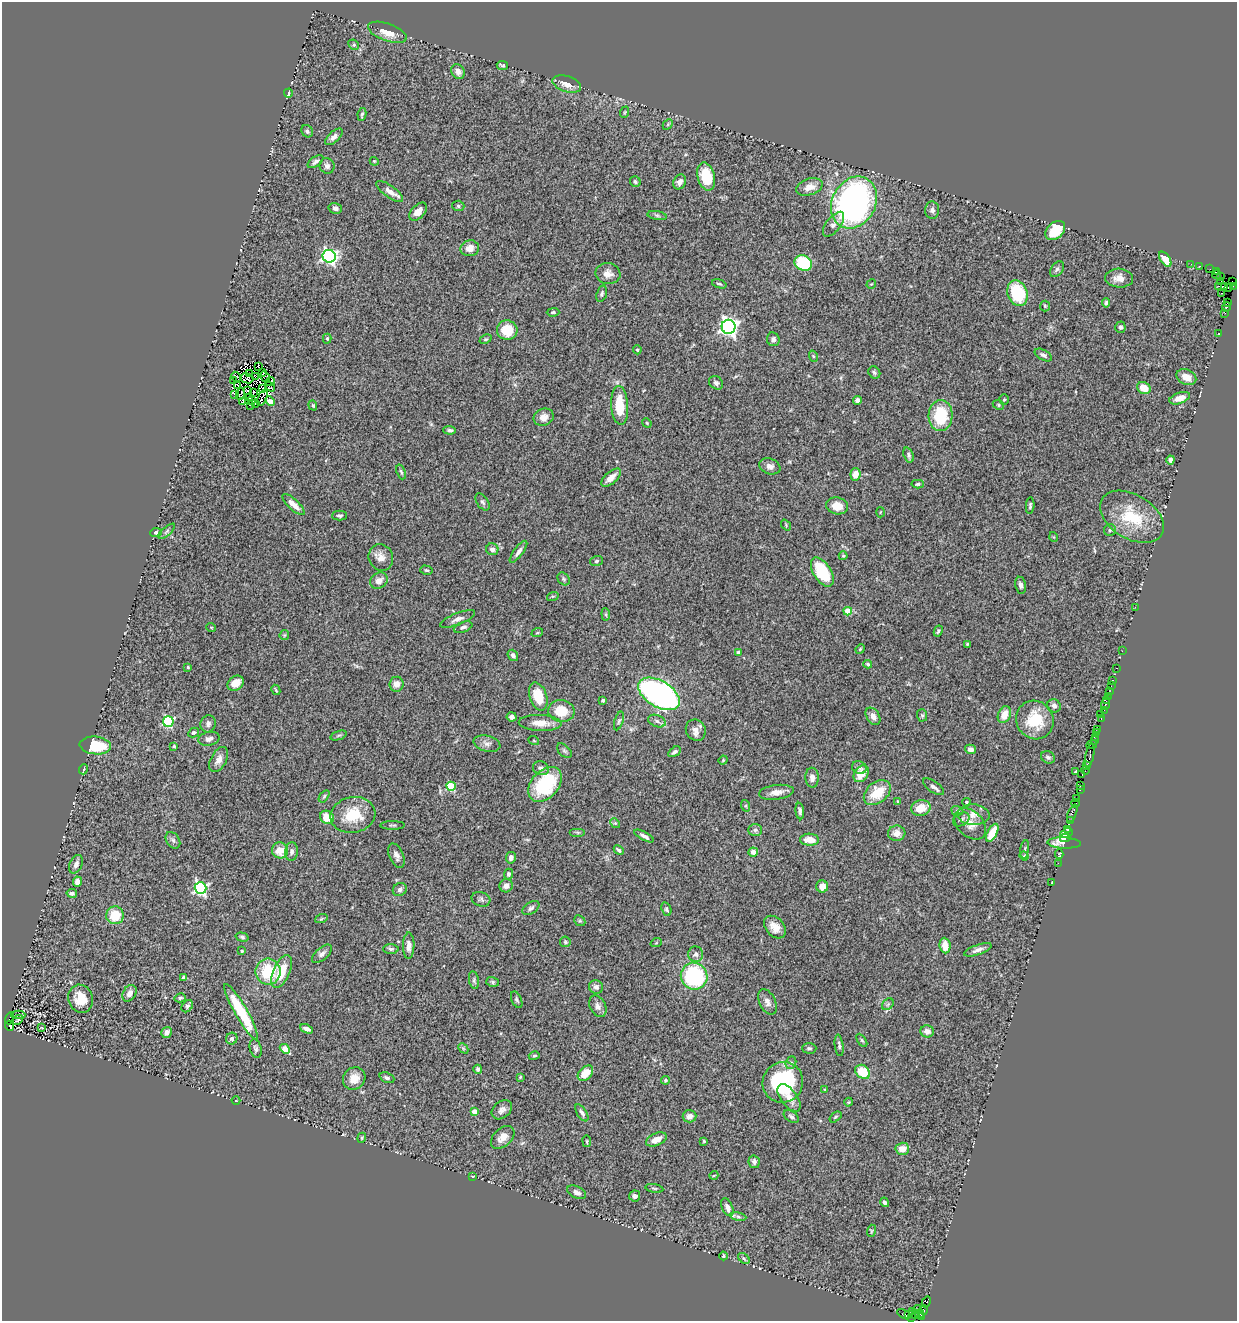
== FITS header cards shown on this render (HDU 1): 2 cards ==
NAXIS1  =                 1235
NAXIS2  =                 1319

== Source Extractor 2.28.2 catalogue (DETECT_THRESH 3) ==
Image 1235 x 1319 px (HDU 1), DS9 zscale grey, 1 PNG px = 1 image px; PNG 1239 x 1323 px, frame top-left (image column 1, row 1319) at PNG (2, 2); each listed source drawn as its Kron ellipse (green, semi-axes under 4 px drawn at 4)
Background 0.879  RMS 0.11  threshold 0.318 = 3 sigma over >= 5 px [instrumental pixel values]
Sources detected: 371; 13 with non-positive FLUX_AUTO (blend fragments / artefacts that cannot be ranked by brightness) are neither listed nor drawn; the other 358 listed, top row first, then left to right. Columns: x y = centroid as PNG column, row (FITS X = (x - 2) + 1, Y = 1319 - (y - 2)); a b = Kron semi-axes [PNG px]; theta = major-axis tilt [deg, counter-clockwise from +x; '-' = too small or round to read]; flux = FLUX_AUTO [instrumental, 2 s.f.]
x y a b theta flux
387 32 20 8 -20 98
354 45 6 4 -44 11
502 65 6 4 -7 14
458 72 8 6 -58 38
567 84 14 7 -17 66
288 93 4 3 - 28
625 112 6 3 71 8
362 114 6 4 81 13
668 124 6 4 47 9.8
307 131 6 5 - 15
334 137 11 5 42 30
374 161 4 3 - 6.3
315 162 9 4 34 20
327 166 8 7 - 26
706 177 14 8 -75 230
635 182 6 5 - 14
680 182 8 6 63 33
809 187 14 8 19 64
389 191 16 6 -35 52
854 202 27 21 61 2600
458 206 6 5 - 13
335 208 7 5 -14 20
932 210 9 7 -88 23
418 212 11 6 46 62
657 215 10 4 -11 16
834 224 15 7 52 36
1055 231 11 8 43 200
470 248 9 8 - 60
329 256 6 6 - 1900
1165 259 8 4 -55 120
803 263 9 7 -29 440
1191 264 2 2 - 12
1200 266 2 2 - 33
1057 269 9 6 54 20
1210 269 3 2 - 15
1217 271 4 2 - 87
608 274 12 10 -9 55
1216 275 4 2 - 96
1220 277 3 2 - 45
1119 278 14 9 -3 61
1221 281 3 2 - 56
1233 282 3 2 - 67
719 284 7 4 -17 11
871 284 5 3 - 5.5
1219 286 3 2 - 42
1224 286 4 4 - 84
1233 286 3 2 - 21
1229 287 4 3 - 96
1017 293 13 10 -72 370
1222 293 3 2 - 57
602 294 8 5 73 14
1106 303 5 3 - 11
1227 303 3 2 - 12
1045 306 5 5 - 9.8
1227 307 5 3 - 150
553 312 6 4 1 11
1225 313 2 2 - 27
729 327 7 7 - 3200
1120 327 5 5 - 14
507 330 10 10 - 180
1219 334 2 2 - 5.8
327 339 5 4 - 9.4
486 339 6 4 26 9.9
773 339 7 6 - 23
637 350 4 4 - 8.2
1043 355 9 5 -28 23
813 356 6 3 -71 7
259 367 4 2 - 6.8
874 372 6 5 - 15
262 373 4 2 - 12
250 374 3 2 - 1.7
255 376 4 2 - 2.9
236 377 5 2 - 1.1
265 377 6 2 -59 9.8
1186 377 10 7 -25 74
247 378 6 5 - 0.068
233 380 2 2 - 410
270 381 5 3 - 7.9
716 383 8 6 -43 19
238 385 2 2 - 5
270 386 6 3 -35 18
262 388 3 2 - 3.4
1144 388 7 5 -31 92
248 390 4 2 - 13
253 392 3 2 - 9.8
234 394 4 2 - 12
241 394 6 3 73 16
249 397 3 2 - 6.1
262 397 9 3 69 8.4
1180 398 11 5 19 61
857 400 4 4 - 22
1004 400 5 5 - 9.2
252 401 3 2 - 2.7
270 401 5 4 - 110
242 402 4 3 - 15
256 404 4 2 - 16
250 405 3 2 - 8.2
313 405 5 4 - 7.3
620 405 19 8 -86 210
998 405 6 4 -24 11
941 415 15 12 86 330
544 417 10 8 23 55
647 423 5 4 - 7.7
449 430 6 4 -2 19
908 455 8 5 -71 17
1170 460 4 4 - 26
770 466 11 7 -21 38
401 472 8 4 -70 12
855 474 6 5 - 61
611 478 12 6 41 57
918 484 6 4 3 13
482 502 10 5 -57 18
293 505 14 5 -43 53
837 506 11 8 -11 84
1030 506 8 4 86 12
880 512 5 3 - 6.3
339 516 7 5 0 16
1132 517 35 22 -31 320
786 525 6 4 -49 8.2
1110 530 6 6 - 13
167 531 10 4 41 15
156 532 6 4 2 16
1054 537 5 3 - 6
492 549 6 6 - 32
518 552 13 4 53 29
843 556 4 4 - 7.5
381 557 13 12 - 58
596 561 6 5 - 13
426 570 6 4 -15 9.7
822 572 16 8 -58 320
564 579 7 5 -49 13
379 580 9 7 34 51
1020 585 8 5 -79 23
553 596 6 4 17 10
1135 607 2 2 - 53
848 611 4 4 - 140
606 614 6 4 -84 9.6
457 619 18 6 21 37
211 627 5 3 - 5.7
463 627 10 5 21 19
938 631 6 4 63 13
537 633 6 3 18 7.4
284 635 5 4 - 7.4
967 644 3 3 - 7.7
860 649 5 4 - 8.1
1122 651 2 2 - 29
738 653 4 3 - 26
513 655 6 4 -53 20
868 664 4 3 - 12
188 667 4 3 - 7.3
1117 668 3 2 - 61
1113 680 3 3 - 42
236 683 9 6 38 68
396 684 7 7 - 47
1111 686 2 2 - 39
276 690 5 3 - 8.2
1109 692 3 2 - 23
659 694 23 13 -31 2400
1108 696 2 2 - 32
538 697 14 8 -71 190
603 700 3 3 - 13
1106 701 3 2 - 20
1105 704 6 3 68 140
1054 706 7 6 - 22
1104 710 4 3 - 64
561 711 13 11 -6 160
1101 714 2 2 - 7.5
922 715 6 5 - 12
1004 715 9 6 66 92
873 716 9 6 -57 44
512 717 5 4 - 24
1101 718 3 2 - 20
1035 720 20 18 -55 240
619 721 9 4 73 14
657 721 9 6 -21 26
168 722 5 5 - 810
540 723 21 8 -2 93
208 724 9 7 71 24
1097 729 2 2 - 38
696 730 11 9 -60 49
194 732 6 4 30 15
1097 733 3 2 - 54
339 735 8 3 19 11
1096 737 4 3 - 79
209 739 11 6 12 33
1095 740 3 3 - 45
534 741 5 3 - 6.5
487 744 14 7 -14 36
1092 744 5 3 - 180
95 745 15 9 -6 300
174 746 3 3 - 8.2
971 749 6 4 -13 26
564 751 9 5 -45 17
674 752 7 4 33 21
1090 756 12 3 78 670
1048 757 7 6 - 17
219 760 13 7 62 48
723 760 5 4 - 7.4
1086 765 4 3 - 110
541 768 8 6 -22 28
859 768 7 6 - 26
84 769 5 3 - 6.2
1085 770 4 2 - 69
1075 772 4 2 - 8.3
861 774 9 6 54 100
1082 775 3 2 - 71
812 778 10 6 -88 40
545 784 20 13 48 500
451 786 5 4 - 380
1080 786 3 3 - 69
933 787 12 5 -35 26
1080 789 3 2 - 150
776 792 17 7 7 55
877 793 15 10 40 180
324 796 7 4 54 11
1076 798 2 2 - 140
898 801 4 3 - 9.7
967 802 4 3 - 8.2
1076 803 4 3 - 87
746 806 6 4 -72 8.7
921 808 10 8 15 110
800 811 8 4 -83 19
957 811 6 4 -20 10
1072 813 9 3 69 180
353 815 22 18 10 240
973 815 16 10 -3 68
327 817 7 6 - 100
961 819 9 6 29 19
1070 821 4 2 - 45
615 823 5 4 - 9.1
970 824 18 12 -44 74
392 825 12 3 1 12
1068 829 3 3 - 100
755 830 7 6 - 19
578 832 8 4 0 12
897 833 8 7 - 51
992 833 10 5 62 150
1066 833 6 3 21 130
644 836 11 4 -28 26
1065 838 5 3 - 93
173 840 9 6 -56 22
810 840 9 6 -1 87
1064 843 17 5 -2 66
1025 849 9 3 81 11
280 850 8 8 - 110
619 850 5 3 - 14
291 852 9 6 84 30
753 852 5 4 - 49
1059 854 5 3 - 5.3
396 856 13 7 -68 35
1024 856 5 4 - 8.3
511 858 6 5 - 34
1058 863 3 2 - 9.3
76 864 10 6 66 32
509 874 5 4 - 13
77 882 5 4 - 41
1052 882 3 2 - 3.2
506 886 6 6 - 36
822 886 6 6 - 69
200 888 6 6 - 1200
400 890 7 6 - 20
72 893 5 4 - 19
481 899 9 7 -16 20
531 908 9 5 34 18
666 909 7 5 -71 13
115 915 9 9 - 170
321 919 6 4 19 9.1
580 921 6 4 -43 12
775 927 13 9 -48 71
242 937 6 4 -16 13
565 942 5 5 - 10
656 943 6 3 18 7.2
409 946 13 5 89 43
945 946 8 5 -84 83
391 949 7 5 -1 16
978 950 14 5 19 35
242 951 3 3 - 6.6
322 954 12 6 41 29
695 954 7 7 - 24
268 972 13 12 - 270
282 972 18 8 66 170
694 976 13 13 - 640
184 978 4 4 - 50
474 980 9 5 -80 15
493 982 6 5 - 12
596 987 7 6 - 24
129 993 9 6 59 36
180 998 6 4 14 14
81 999 14 12 -71 130
517 1000 9 5 -66 15
767 1002 13 8 -64 39
888 1004 6 5 - 14
187 1006 7 5 52 15
598 1006 11 7 -62 33
241 1012 32 6 -60 420
18 1015 7 3 1 10
9 1018 6 3 72 350
17 1020 6 2 33 12
9 1026 5 3 - 380
41 1028 3 2 - 4.5
307 1029 7 4 -23 34
927 1031 6 6 - 44
167 1032 6 5 - 37
232 1039 6 5 - 16
862 1040 7 4 -56 9.3
839 1045 11 4 -83 18
463 1048 6 4 -46 11
809 1048 7 5 -1 14
256 1049 9 5 -73 20
285 1049 5 4 - 150
534 1056 5 3 - 9.4
791 1063 6 5 - 15
478 1069 4 4 - 20
863 1072 8 6 -39 180
585 1073 9 6 44 94
520 1077 3 3 - 6.5
354 1078 12 10 45 73
387 1078 8 5 -22 18
665 1080 4 4 - 11
783 1082 20 20 - 620
825 1089 4 2 - 5.9
789 1098 16 8 -53 68
236 1101 4 3 - 5.7
849 1102 4 4 - 7.1
502 1110 11 8 39 35
474 1111 4 4 - 72
582 1113 10 5 -57 23
689 1116 7 6 - 45
791 1116 8 5 -34 19
835 1117 7 4 37 10
503 1137 13 9 43 61
362 1138 5 4 - 9.4
656 1139 11 6 23 77
587 1141 6 3 -82 6.9
704 1141 4 3 - 7.3
902 1149 7 6 - 76
754 1162 6 5 - 20
714 1175 4 3 - 5.4
473 1176 3 2 - 4.3
654 1188 9 3 -9 8.4
577 1192 10 6 -26 31
635 1196 5 5 - 18
885 1202 5 4 - 19
727 1207 9 5 -67 41
738 1217 8 4 -9 17
871 1231 6 3 72 7
723 1256 4 4 - 9.8
744 1258 7 4 -39 12
926 1302 6 3 59 400
917 1309 5 2 - 43
924 1310 5 3 - 51
912 1312 3 2 - 16
904 1314 7 3 -28 54
909 1314 3 2 - 22
919 1314 4 3 - 130
915 1315 3 3 - 53
922 1316 3 3 - 100
912 1318 2 2 - 8
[13 non-positive-flux detections neither listed nor drawn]